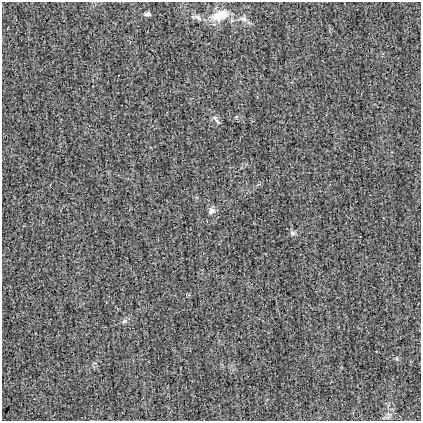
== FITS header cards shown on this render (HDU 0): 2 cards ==
NAXIS1  =                  419
NAXIS2  =                  419

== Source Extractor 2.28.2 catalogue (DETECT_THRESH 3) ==
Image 419 x 419 px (HDU 0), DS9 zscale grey, 1 PNG px = 1 image px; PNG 423 x 423 px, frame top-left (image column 1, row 419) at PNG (2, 2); no overlay
Background -7.53e-04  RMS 0.025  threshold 0.0736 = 3 sigma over >= 5 px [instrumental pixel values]
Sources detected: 8; all 8 listed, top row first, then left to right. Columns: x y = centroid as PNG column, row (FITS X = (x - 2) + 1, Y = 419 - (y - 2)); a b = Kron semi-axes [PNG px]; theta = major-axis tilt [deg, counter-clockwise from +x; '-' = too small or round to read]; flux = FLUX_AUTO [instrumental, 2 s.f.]
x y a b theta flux
148 14 7 5 11 4.7
220 15 26 14 19 37
197 17 14 6 -16 7.8
243 19 11 7 -18 7.7
216 119 16 4 -59 5.4
211 211 9 8 - 6.6
292 233 7 7 - 4.2
124 321 9 5 26 4.2